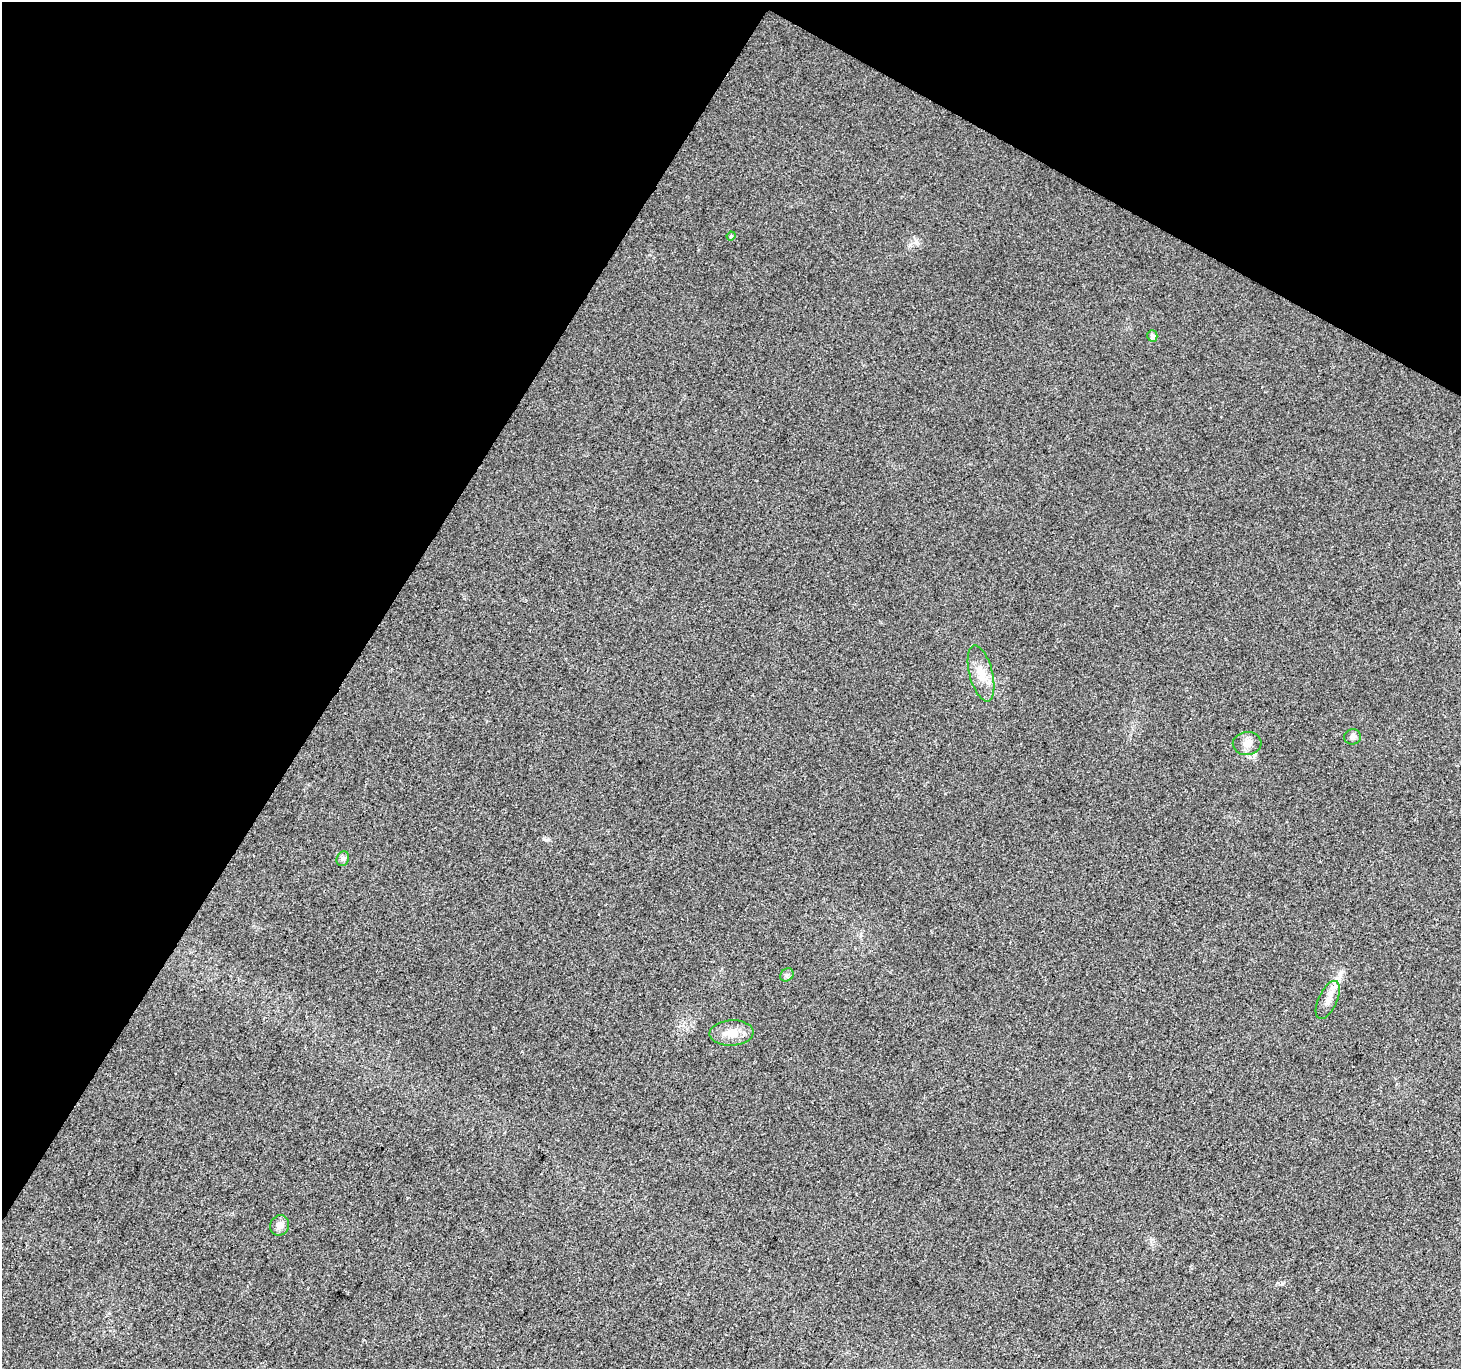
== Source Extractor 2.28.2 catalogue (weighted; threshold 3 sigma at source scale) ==
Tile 2 of 4 x 4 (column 2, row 1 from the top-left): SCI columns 1463-2921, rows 4360-5726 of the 5838 x 5918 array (HDU 1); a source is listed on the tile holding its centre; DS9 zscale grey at full resolution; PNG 1463 x 1371 px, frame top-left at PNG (2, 2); each listed source drawn as its Kron ellipse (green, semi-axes under 4 px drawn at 4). Shown black and unused: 31% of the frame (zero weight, under 2 of 3 exposures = <1% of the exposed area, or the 3 px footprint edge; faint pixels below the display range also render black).
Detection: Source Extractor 2.28.2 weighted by HDU 2 'WHT'; one run over the whole footprint, this tile lists its part. Background 0.023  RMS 0.0079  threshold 0.0354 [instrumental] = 3 sigma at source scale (4.5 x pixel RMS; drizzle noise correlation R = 1.50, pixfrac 1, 0.0396/0.0396 arcsec/px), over >= 5 px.
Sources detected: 11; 1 cosmic-ray / hot-pixel residue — neither listed nor drawn; the other 10 listed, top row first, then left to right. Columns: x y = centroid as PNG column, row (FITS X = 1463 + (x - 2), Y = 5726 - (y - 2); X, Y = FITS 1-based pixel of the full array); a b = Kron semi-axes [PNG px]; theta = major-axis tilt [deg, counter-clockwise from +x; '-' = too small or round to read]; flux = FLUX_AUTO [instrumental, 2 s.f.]
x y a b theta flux
731 236 4 3 - 0.97
1152 336 6 5 - 2.6
981 674 29 11 -76 14
1353 737 8 7 - 2.6
1247 743 14 11 6 6.7
343 859 8 6 68 2.2
787 975 7 6 - 2
1328 1000 20 9 65 7.5
732 1033 22 12 2 12
280 1225 10 9 - 5.3
Unlisted compact peaks at least as high as the median listed source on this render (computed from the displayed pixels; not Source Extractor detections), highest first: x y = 1282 1284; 546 840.